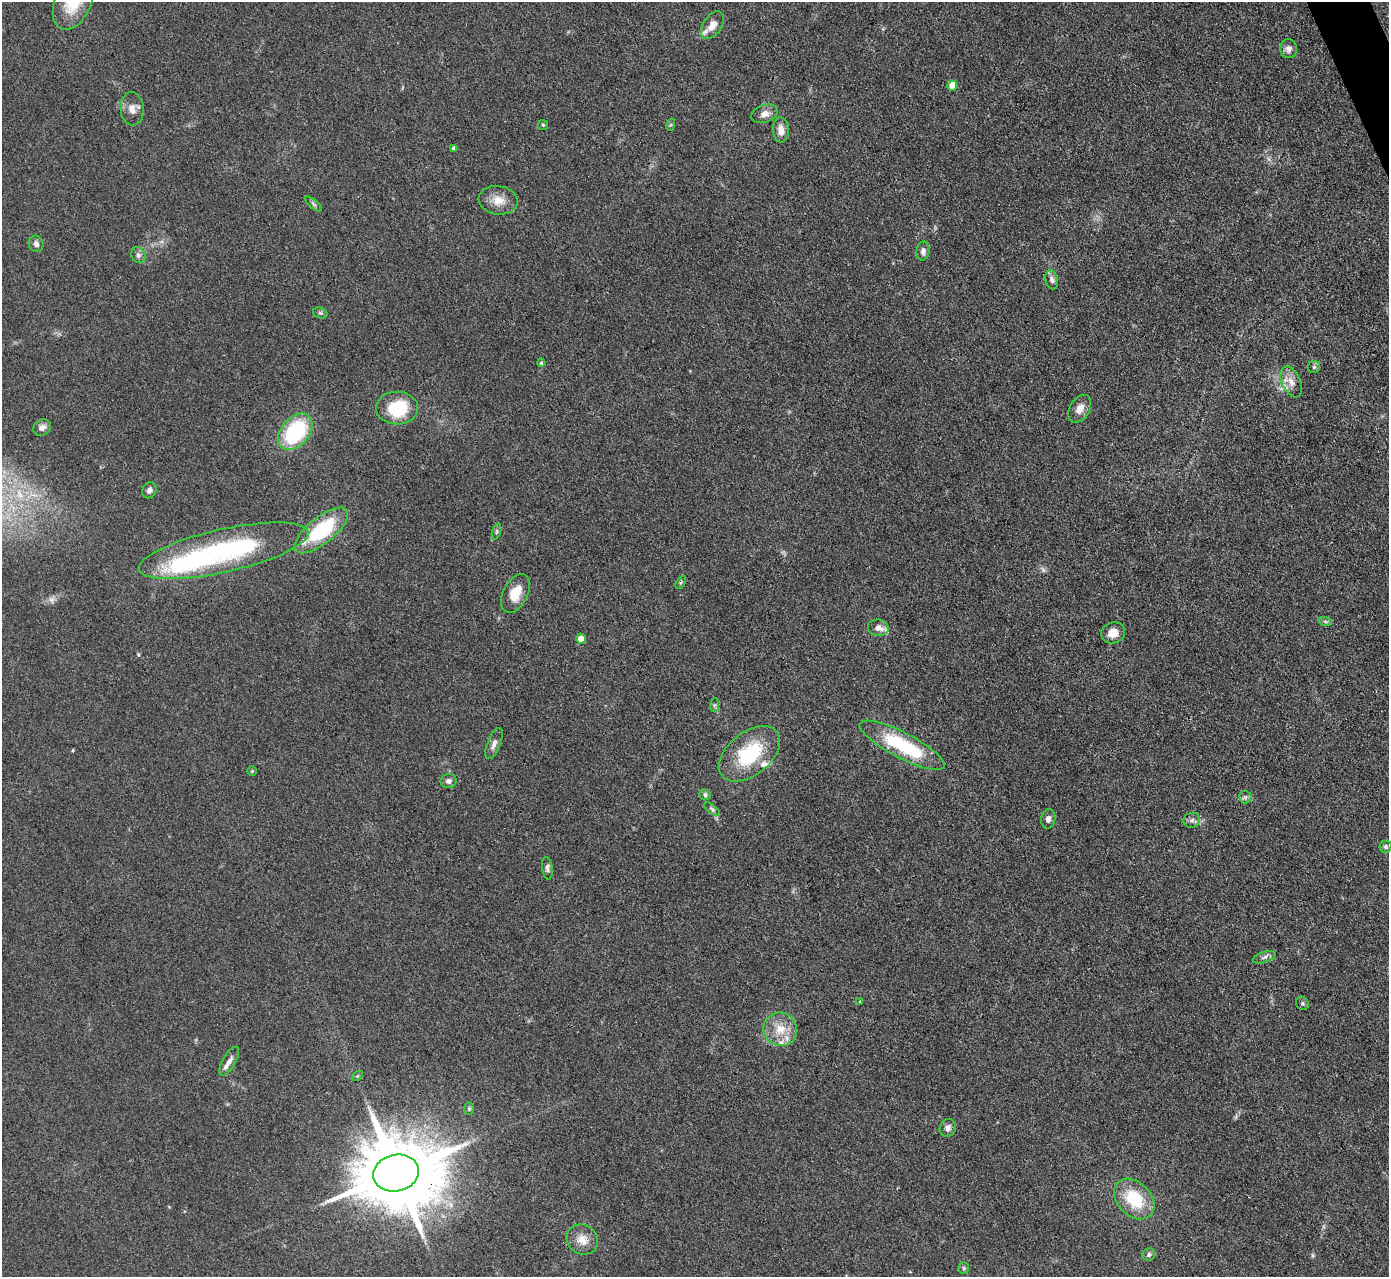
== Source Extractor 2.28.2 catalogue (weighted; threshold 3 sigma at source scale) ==
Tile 10 of 4 x 4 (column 2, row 3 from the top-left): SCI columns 1388-2774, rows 1559-2833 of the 5549 x 5534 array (HDU 1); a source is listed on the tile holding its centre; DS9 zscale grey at full resolution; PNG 1391 x 1279 px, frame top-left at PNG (2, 2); each listed source drawn as its Kron ellipse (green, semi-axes under 4 px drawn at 4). Shown black and unused: <1% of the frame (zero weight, under 3 of 4 exposures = <1% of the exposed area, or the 3 px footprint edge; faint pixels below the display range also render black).
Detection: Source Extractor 2.28.2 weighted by HDU 2 'WHT'; one run over the whole footprint, this tile lists its part. Background 0.0889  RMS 0.0061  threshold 0.0275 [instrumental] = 3 sigma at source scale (4.5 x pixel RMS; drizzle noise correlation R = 1.50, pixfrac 1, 0.05/0.05 arcsec/px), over >= 5 px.
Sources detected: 65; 5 inside a brighter listed object's ellipse — not listed separately; the other 60 listed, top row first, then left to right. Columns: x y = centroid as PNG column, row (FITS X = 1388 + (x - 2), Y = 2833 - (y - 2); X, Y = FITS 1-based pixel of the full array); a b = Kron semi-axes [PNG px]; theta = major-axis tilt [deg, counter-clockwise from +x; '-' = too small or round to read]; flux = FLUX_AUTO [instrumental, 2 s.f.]
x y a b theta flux
73 2 30 18 66 25
712 25 15 9 57 6.9
1288 49 9 8 - 3
952 85 5 4 - 9.4
132 109 16 11 -84 5.5
765 114 13 9 19 4.6
543 125 5 5 - 0.92
670 125 6 4 70 0.8
781 130 12 8 -87 5.2
454 148 4 4 - 2.1
498 200 19 14 -8 8.8
313 204 10 3 -40 1.1
36 244 8 7 - 2.5
923 251 9 6 81 2.5
138 255 8 7 - 2.1
1052 280 10 6 -77 2.1
320 313 7 5 -20 1.2
541 363 4 4 - 0.8
1314 367 6 6 - 1.1
1291 382 16 9 -65 5.9
397 408 21 16 -2 31
1080 409 15 10 60 4.9
42 428 9 7 36 3
295 432 21 14 49 53
149 490 8 7 - 2.4
321 530 32 13 39 45
497 532 8 3 71 1
224 551 87 21 13 110
681 582 7 4 59 0.97
515 593 21 12 64 12
1325 621 7 4 -19 1.1
878 628 10 8 -8 4.6
1113 633 12 10 20 7
581 639 5 5 - 5.1
714 705 7 4 89 1.2
494 743 16 6 68 3.1
902 745 47 13 -27 50
749 754 35 21 39 41
252 771 5 5 - 0.71
449 781 8 7 - 2.1
705 795 5 5 - 1.3
1245 797 6 6 - 1.5
712 809 9 4 -39 1.3
1048 819 10 7 82 2.6
1192 820 8 7 - 2.3
1386 847 6 6 - 1.8
547 868 11 5 -83 1.9
1264 957 12 5 18 2.2
860 1002 4 3 - 0.6
1302 1003 7 6 - 1.3
780 1029 17 16 - 12
229 1061 16 6 60 4
357 1076 6 4 34 0.65
469 1108 6 5 - 1
948 1128 9 8 - 2.7
396 1173 23 18 15 8400
1134 1199 23 16 -46 28
582 1240 16 14 -32 7.8
1149 1254 6 6 - 1.7
964 1268 6 5 - 1
Overlapping masked pixels (flux is a lower limit): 1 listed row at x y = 396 1173
Isophote crosses this tile's border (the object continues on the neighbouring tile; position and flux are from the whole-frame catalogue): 1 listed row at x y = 73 2